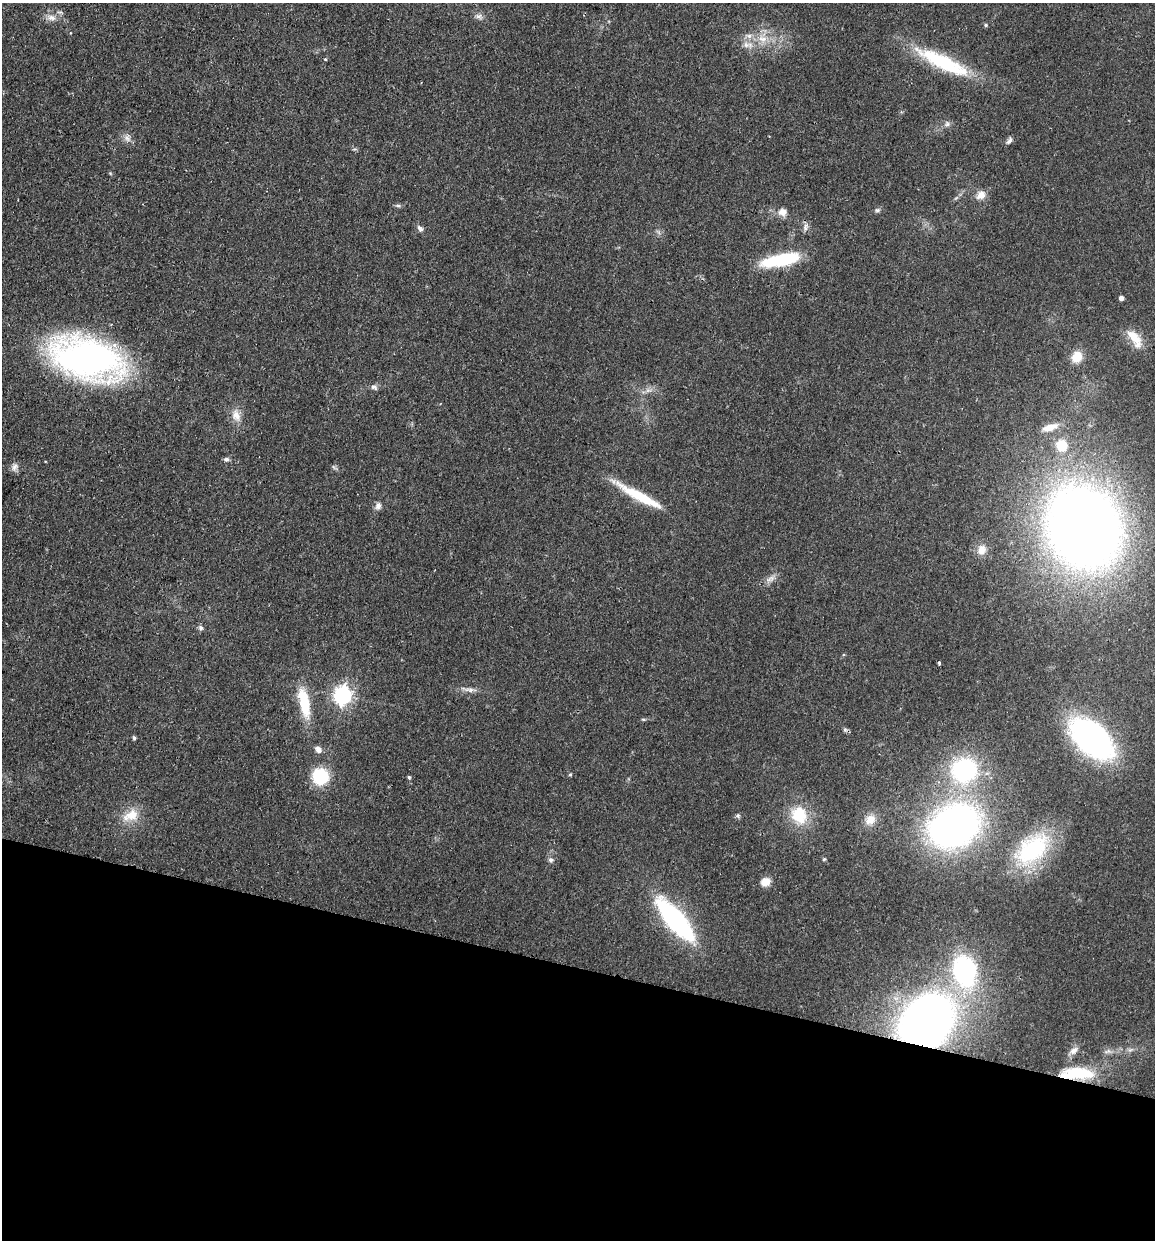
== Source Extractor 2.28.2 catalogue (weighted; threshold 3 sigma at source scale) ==
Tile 15 of 4 x 4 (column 3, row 4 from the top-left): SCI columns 2482-3634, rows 14-1251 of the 5081 x 4981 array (HDU 1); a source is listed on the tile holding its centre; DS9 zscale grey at full resolution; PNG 1157 x 1242 px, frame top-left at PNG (2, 3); no overlay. Shown black and unused: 22% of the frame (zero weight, under 2 of 3 exposures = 3% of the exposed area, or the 3 px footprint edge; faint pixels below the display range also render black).
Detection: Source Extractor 2.28.2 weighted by HDU 2 'WHT'; one run over the whole footprint, this tile lists its part. Background 0.0478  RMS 0.0068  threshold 0.0307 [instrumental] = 3 sigma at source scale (4.5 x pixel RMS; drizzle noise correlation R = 1.50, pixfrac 1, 0.05/0.05 arcsec/px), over >= 5 px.
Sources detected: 65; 1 too faint to see at this stretch — not listed; the other 64 listed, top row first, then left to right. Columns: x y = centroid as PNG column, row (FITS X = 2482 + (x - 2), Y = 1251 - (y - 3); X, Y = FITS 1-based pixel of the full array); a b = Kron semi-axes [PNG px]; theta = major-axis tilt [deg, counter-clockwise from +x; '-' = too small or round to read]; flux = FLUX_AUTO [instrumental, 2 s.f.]
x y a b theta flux
479 16 9 7 -12 2.6
51 18 12 8 -17 4.3
986 25 5 4 - 0.96
749 36 9 6 -4 2.6
762 39 14 9 -8 7.6
748 45 17 8 -6 5.7
326 59 3 3 - 1.8
943 62 71 16 -26 53
947 124 9 7 28 2.2
127 139 12 7 -38 3.4
1009 141 10 5 50 2.1
110 173 6 3 -19 0.71
981 195 12 10 37 5.9
398 205 7 5 0 1.5
877 210 8 6 15 1.5
782 212 12 11 - 5
806 227 12 6 74 2.7
420 228 10 6 -51 2.4
781 260 36 10 11 52
1121 298 4 4 - 2.6
1135 338 29 12 -56 13
1077 357 14 12 57 10
87 359 52 28 -16 360
374 387 10 7 -32 2.2
236 415 17 12 -74 7.3
1050 427 21 8 17 8.8
1062 445 10 10 - 19
226 459 7 6 - 1.9
15 467 12 7 67 3
334 467 9 3 -45 1
639 496 60 9 -29 28
378 506 9 7 51 3
1084 528 54 45 -65 1100
981 550 13 10 85 5.4
771 579 14 7 27 3.8
201 628 7 6 - 1.7
939 663 3 3 - 1.3
468 689 23 6 -10 4.2
343 695 7 7 - 260
304 703 30 10 -79 29
643 719 6 3 -18 0.75
845 730 6 6 - 1.3
134 738 5 3 - 1.2
1092 738 31 19 -44 280
318 749 9 7 -43 3.5
964 770 33 31 17 77
570 774 6 4 2 0.76
320 776 12 12 - 43
409 777 4 3 - 1.2
131 815 23 15 23 13
799 815 25 21 -67 24
738 816 6 5 - 1.4
870 820 15 12 45 7.4
954 826 41 31 27 350
1032 849 49 29 42 65
824 859 4 4 - 0.93
551 860 7 6 - 1.9
766 882 12 10 19 6.1
675 920 36 12 -49 170
964 971 23 17 -79 120
926 1022 42 35 55 490
1074 1050 13 8 38 4
1108 1051 10 6 18 2.5
1077 1073 39 13 0 33
Overlapping masked pixels (flux is a lower limit): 2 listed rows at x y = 926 1022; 1077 1073